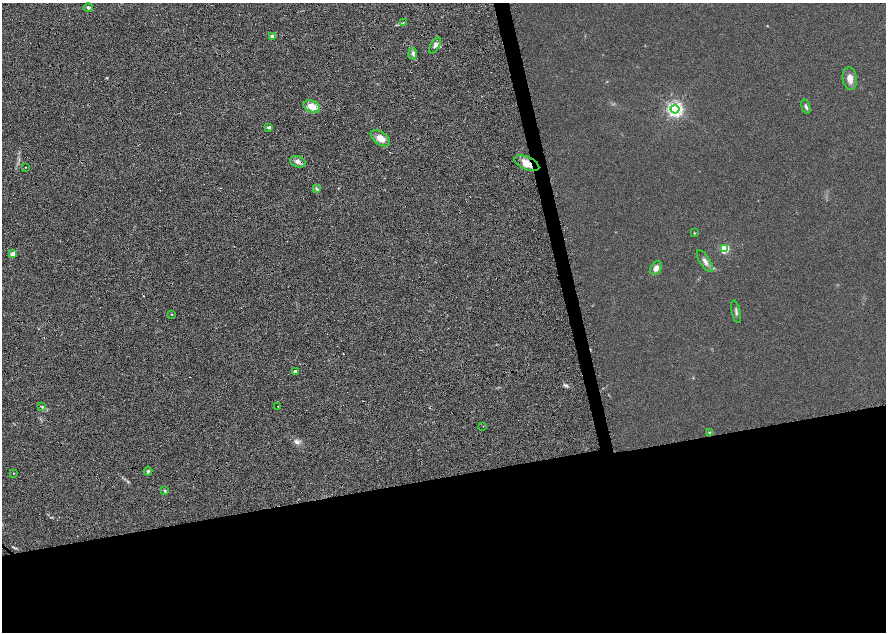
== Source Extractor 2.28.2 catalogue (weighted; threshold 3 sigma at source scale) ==
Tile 14 of 4 x 4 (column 2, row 4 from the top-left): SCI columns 1778-3545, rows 55-1314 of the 7092 x 5198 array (HDU 1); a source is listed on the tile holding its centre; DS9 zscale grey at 2 x 2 block average (1 PNG px = mean of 2 x 2 image px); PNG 888 x 634 px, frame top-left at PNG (2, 3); each listed source drawn as its Kron ellipse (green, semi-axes under 4 px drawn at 4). Shown black and unused: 27% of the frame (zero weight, under 4 of 8 exposures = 4% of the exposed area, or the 3 px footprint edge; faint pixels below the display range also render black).
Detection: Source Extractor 2.28.2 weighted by HDU 2 'WHT'; one run over the whole footprint, this tile lists its part. Background 0.023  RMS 0.0036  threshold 0.0146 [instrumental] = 3 sigma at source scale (4.09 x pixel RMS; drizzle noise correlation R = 1.36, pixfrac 0.8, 0.0396/0.0396 arcsec/px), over >= 5 px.
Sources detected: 33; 1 too faint to see at this stretch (2 x 2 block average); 2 cosmic-ray / hot-pixel residue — neither listed nor drawn; the other 30 listed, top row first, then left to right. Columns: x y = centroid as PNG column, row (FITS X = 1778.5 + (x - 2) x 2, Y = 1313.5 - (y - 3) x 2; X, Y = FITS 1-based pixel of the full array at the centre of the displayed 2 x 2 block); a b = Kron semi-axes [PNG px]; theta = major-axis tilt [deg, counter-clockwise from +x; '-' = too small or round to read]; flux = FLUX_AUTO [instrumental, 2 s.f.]
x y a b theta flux
88 8 5 4 - 1.3
403 23 3 2 - 0.5
273 36 3 3 - 5.4
435 46 9 4 61 2.2
413 54 6 3 86 1.5
850 79 11 7 -82 5
312 107 8 5 -26 7.8
806 107 7 3 -71 1.3
675 109 4 4 - 200
269 127 4 3 - 1.2
380 138 11 6 -36 6.3
298 162 8 5 -21 2.9
527 163 13 6 -23 6.6
26 167 2 2 - 0.63
317 189 4 3 - 0.86
694 233 3 2 - 0.4
724 249 3 3 - 35
13 254 3 3 - 7.7
705 261 13 5 -56 2.9
656 268 7 5 58 3.7
736 312 11 3 -78 1.6
171 315 3 2 - 0.36
295 372 3 2 - 2.3
42 407 3 3 - 0.77
278 407 2 2 - 0.3
483 426 2 2 - 0.25
709 432 3 2 - 0.47
148 471 4 3 - 1.1
14 473 2 2 - 0.27
165 491 4 3 - 0.82
Overlapping masked pixels (flux is a lower limit): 2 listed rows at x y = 273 36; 527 163
Diffuse or blended objects may show on this block-average render without a row.